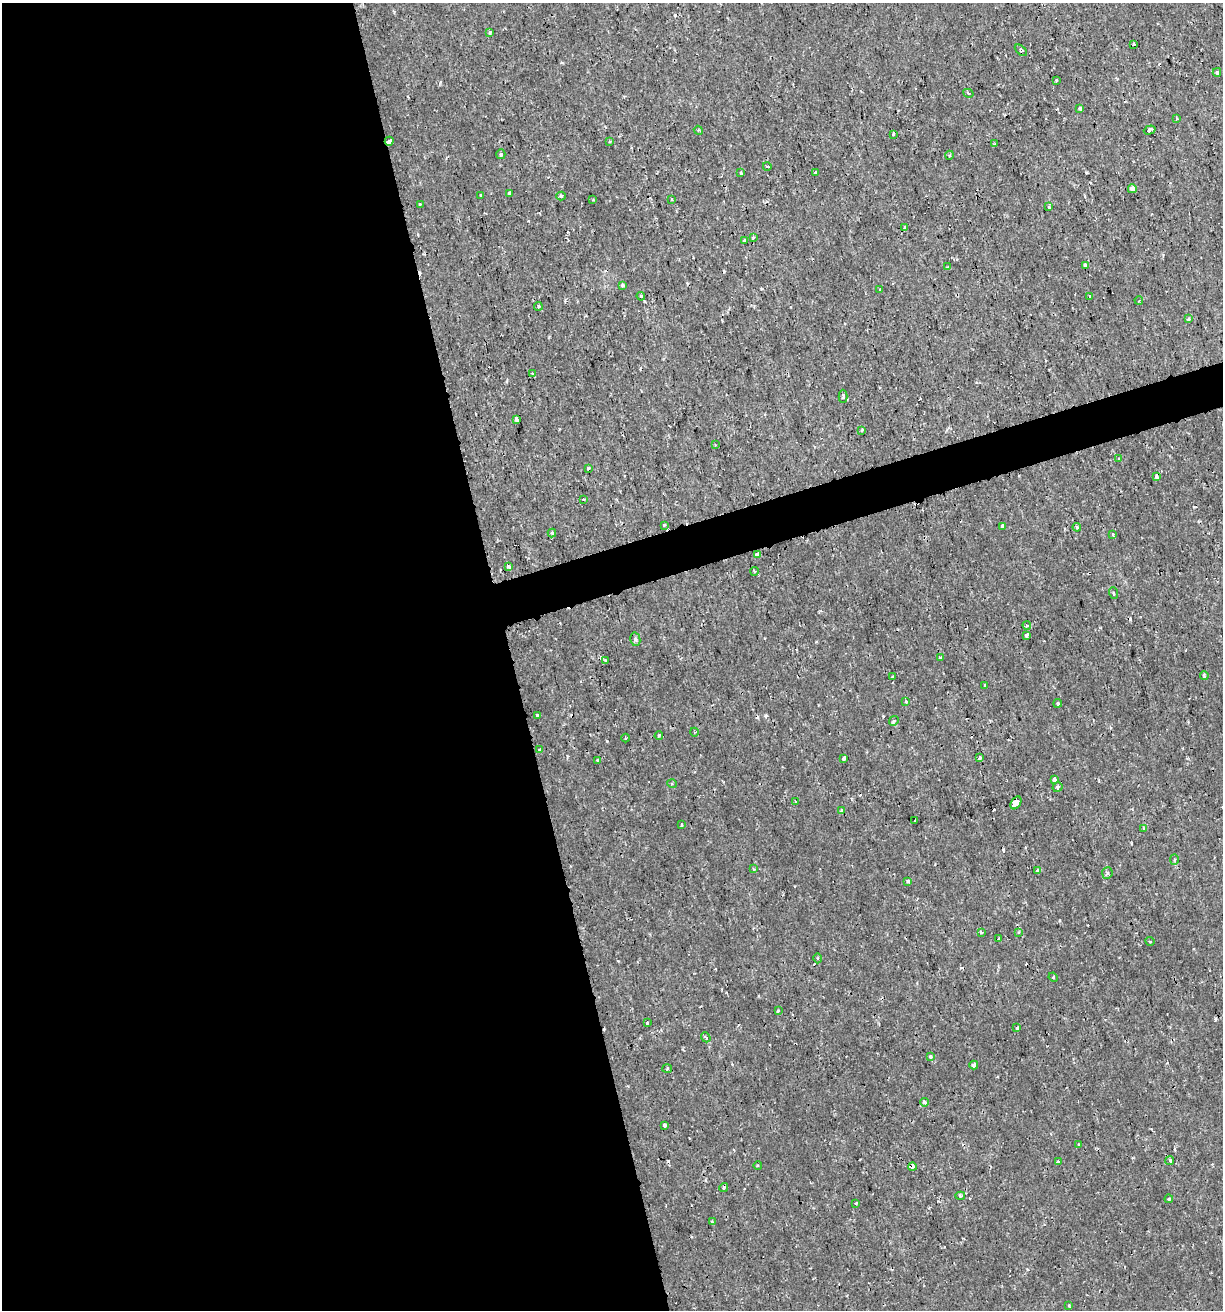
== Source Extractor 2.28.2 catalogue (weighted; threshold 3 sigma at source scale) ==
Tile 9 of 4 x 4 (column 1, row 3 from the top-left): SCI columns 53-1273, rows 1311-2618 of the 5039 x 5235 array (HDU 1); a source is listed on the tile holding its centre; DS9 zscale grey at full resolution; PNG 1225 x 1312 px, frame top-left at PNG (2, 3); each listed source drawn as its Kron ellipse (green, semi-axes under 4 px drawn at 4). Shown black and unused: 44% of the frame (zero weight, under 2 of 3 exposures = <1% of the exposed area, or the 3 px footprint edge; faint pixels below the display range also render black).
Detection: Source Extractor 2.28.2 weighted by HDU 2 'WHT'; one run over the whole footprint, this tile lists its part. Background 7.19e-04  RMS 0.0012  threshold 0.00523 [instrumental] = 3 sigma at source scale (4.5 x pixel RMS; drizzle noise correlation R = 1.50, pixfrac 1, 0.0396/0.0396 arcsec/px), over >= 5 px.
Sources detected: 136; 20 cosmic-ray / hot-pixel residue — neither listed nor drawn; the other 116 listed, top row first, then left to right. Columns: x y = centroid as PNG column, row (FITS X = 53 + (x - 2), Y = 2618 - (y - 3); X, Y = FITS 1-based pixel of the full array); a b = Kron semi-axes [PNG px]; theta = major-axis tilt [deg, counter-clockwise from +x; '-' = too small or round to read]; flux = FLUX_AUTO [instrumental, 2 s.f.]
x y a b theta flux
490 32 3 3 - 0.16
1134 44 3 3 - 0.17
1021 50 7 4 -42 0.18
1217 72 4 3 - 0.32
1056 80 3 2 - 0.18
968 93 5 3 - 0.2
1080 108 4 3 - 0.53
1176 118 3 2 - 0.22
698 130 4 3 - 0.14
1150 130 6 3 18 0.51
894 134 3 3 - 0.95
389 141 4 4 - 0.36
610 141 4 3 - 0.11
995 144 4 3 - 0.15
501 154 5 4 - 0.26
950 155 4 3 - 0.12
767 166 4 3 - 0.11
741 172 4 3 - 0.18
815 172 3 3 - 0.44
1132 189 4 4 - 0.72
509 193 3 3 - 0.36
481 195 3 3 - 0.37
561 196 5 3 - 0.24
593 199 4 3 - 0.12
672 199 3 2 - 0.12
420 204 3 3 - 0.13
1049 206 4 3 - 0.14
905 227 4 3 - 1.1
753 237 3 3 - 0.12
744 240 3 3 - 2.3
1085 266 3 3 - 0.51
948 267 4 2 - 0.12
623 285 3 3 - 0.32
880 289 2 2 - 0.09
641 296 4 3 - 0.14
1089 296 3 3 - 0.16
1139 300 4 3 - 0.088
538 306 4 2 - 0.13
1188 319 3 3 - 0.25
532 374 4 3 - 0.16
843 396 6 4 -89 0.21
517 420 3 3 - 0.9
862 430 4 3 - 0.17
715 445 4 2 - 0.091
1118 459 3 2 - 0.092
588 468 3 3 - 0.16
1156 477 4 3 - 0.43
583 499 3 2 - 0.093
664 525 3 3 - 0.55
1002 526 4 3 - 0.45
1077 527 4 4 - 0.15
552 533 4 4 - 0.13
1113 534 3 3 - 0.11
757 554 4 4 - 0.85
509 566 3 3 - 0.9
754 571 4 3 - 0.11
1113 593 6 3 -72 0.13
1027 625 4 4 - 0.22
1026 635 4 3 - 0.6
635 639 7 5 -78 0.25
940 658 3 3 - 0.78
605 660 4 3 - 0.16
1204 676 4 3 - 0.33
892 677 3 3 - 0.31
985 685 4 3 - 0.6
906 702 3 3 - 0.22
1058 703 4 4 - 0.18
537 716 3 2 - 0.15
894 721 5 4 - 0.19
694 732 4 3 - 0.11
659 736 4 3 - 0.16
625 738 4 3 - 0.12
539 750 4 3 - 0.12
844 758 4 3 - 0.55
979 758 3 3 - 2.4
597 760 3 2 - 0.19
1055 780 4 4 - 0.86
672 784 5 3 - 0.13
1057 787 5 5 - 0.23
795 802 3 3 - 0.32
1016 803 7 4 56 11
842 810 4 3 - 0.24
915 820 2 2 - 0.083
681 825 3 3 - 0.15
1144 828 3 3 - 0.13
1174 859 5 4 - 0.2
753 869 3 3 - 0.12
1038 871 3 3 - 0.5
1107 873 6 5 - 0.25
908 881 3 3 - 0.32
981 932 3 3 - 0.36
1019 932 4 4 - 0.22
999 939 3 3 - 0.59
1150 941 4 3 - 0.089
818 958 5 3 - 0.12
1053 977 5 4 - 0.12
778 1011 3 3 - 0.15
647 1023 3 3 - 0.2
1017 1028 3 3 - 0.41
706 1037 5 3 - 0.24
930 1056 3 3 - 0.36
974 1065 4 3 - 0.6
667 1069 5 3 - 0.14
924 1102 4 3 - 0.4
664 1125 4 3 - 0.59
1079 1144 3 2 - 0.14
1170 1161 4 4 - 0.29
1058 1162 4 3 - 0.18
758 1166 4 3 - 0.11
912 1167 4 3 - 0.44
724 1188 4 3 - 0.2
960 1196 5 4 - 0.17
1169 1199 4 3 - 0.2
856 1203 3 3 - 0.17
712 1222 4 4 - 0.16
1069 1305 3 3 - 0.1
Overlapping masked pixels (flux is a lower limit): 3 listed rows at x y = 389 141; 1016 803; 912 1167
Unlisted compact peaks at least as high as the median listed source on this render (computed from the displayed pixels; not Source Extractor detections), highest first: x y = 607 741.